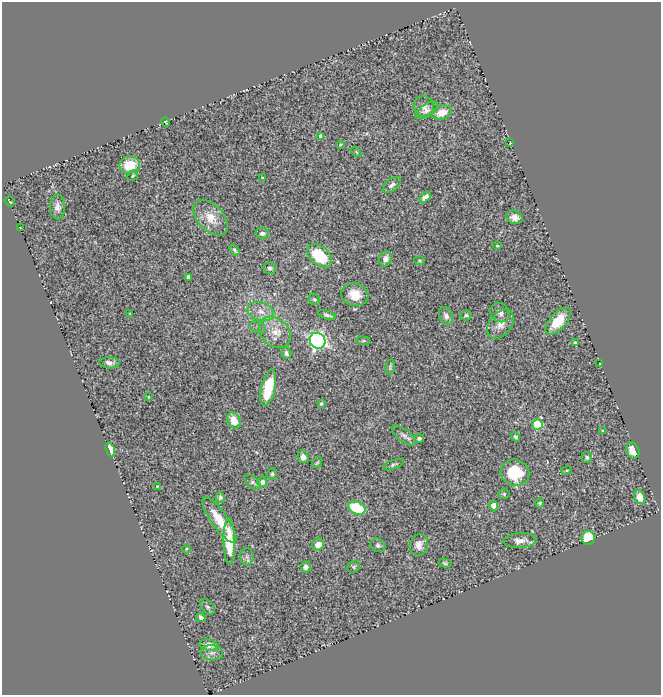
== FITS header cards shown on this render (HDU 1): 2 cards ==
NAXIS1  =                  659
NAXIS2  =                  693

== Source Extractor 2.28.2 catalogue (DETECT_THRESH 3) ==
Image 659 x 693 px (HDU 1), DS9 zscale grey, 1 PNG px = 1 image px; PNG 663 x 697 px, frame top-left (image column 1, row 693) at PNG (2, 2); each listed source drawn as its Kron ellipse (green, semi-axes under 4 px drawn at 4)
Background 0.684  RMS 0.04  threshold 0.121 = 3 sigma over >= 5 px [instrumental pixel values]
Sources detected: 88; all 88 listed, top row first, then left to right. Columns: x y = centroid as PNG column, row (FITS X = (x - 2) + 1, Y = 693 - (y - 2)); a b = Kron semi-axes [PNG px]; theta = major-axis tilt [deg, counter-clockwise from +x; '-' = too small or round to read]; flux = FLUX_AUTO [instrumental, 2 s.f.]
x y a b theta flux
424 106 10 10 - 16
427 110 13 6 34 9.3
442 112 10 7 19 38
165 122 4 2 - 2.4
321 136 4 4 - 17
510 143 3 2 - 2
340 145 4 3 - 2.8
356 152 6 2 -46 2
130 165 10 8 12 65
133 176 6 5 - 4
262 177 3 2 - 1.7
392 185 10 6 39 10
425 197 7 4 42 11
10 201 5 2 - 2.6
57 207 12 7 -88 16
514 217 8 6 -16 18
211 218 21 12 -47 51
20 228 3 2 - 2
262 233 7 5 -7 10
497 246 5 3 - 2.5
234 250 6 3 -57 5.4
319 256 14 9 -42 120
385 259 7 6 - 18
420 261 5 3 - 2.9
270 268 6 5 - 6.8
189 277 4 4 - 15
355 295 14 11 -13 51
314 299 6 5 - 4.5
261 312 13 9 -18 26
500 313 10 9 - 17
130 314 3 3 - 2.6
327 315 9 4 -19 7.6
466 315 6 5 - 5.9
446 316 9 6 -65 11
558 321 16 8 49 60
501 324 16 11 51 29
258 327 8 6 -23 7.6
275 332 18 13 -42 43
318 341 8 7 - 840
363 341 7 4 -7 3.7
575 343 4 3 - 3.9
286 353 6 5 - 8
110 363 10 5 -2 14
599 364 3 2 - 1.9
390 367 8 4 80 4.2
268 388 18 7 77 120
148 397 3 2 - 1.7
321 404 3 3 - 4.3
234 420 8 6 -64 43
537 424 5 5 - 170
603 431 4 3 - 2.7
404 435 14 6 -36 13
515 437 5 4 - 5.5
419 438 5 4 - 7.5
110 450 7 4 -70 43
633 451 8 6 -67 36
303 457 6 5 - 14
587 457 5 5 - 5.7
317 463 6 4 53 3.7
393 465 11 4 20 6.1
566 470 5 4 - 3.4
515 473 14 13 - 110
272 474 6 4 78 4.4
253 482 9 5 -40 7.3
262 482 5 5 - 11
157 486 4 3 - 2.3
504 494 6 5 - 4
220 497 5 4 - 5
640 497 7 5 -67 36
540 503 4 3 - 4
494 506 4 4 - 59
357 508 9 6 -26 130
219 520 27 8 -55 67
588 538 7 6 - 93
229 541 23 6 -89 93
520 541 17 7 4 23
318 545 6 5 - 23
378 545 8 6 -27 7.7
419 545 11 9 68 20
186 549 4 3 - 2.4
247 557 9 6 -90 9.1
445 563 6 4 -15 4.1
306 567 5 5 - 11
354 567 7 5 39 4.7
208 607 8 6 -50 6.4
201 617 5 4 - 8
209 645 10 5 -9 19
212 653 11 7 -6 15